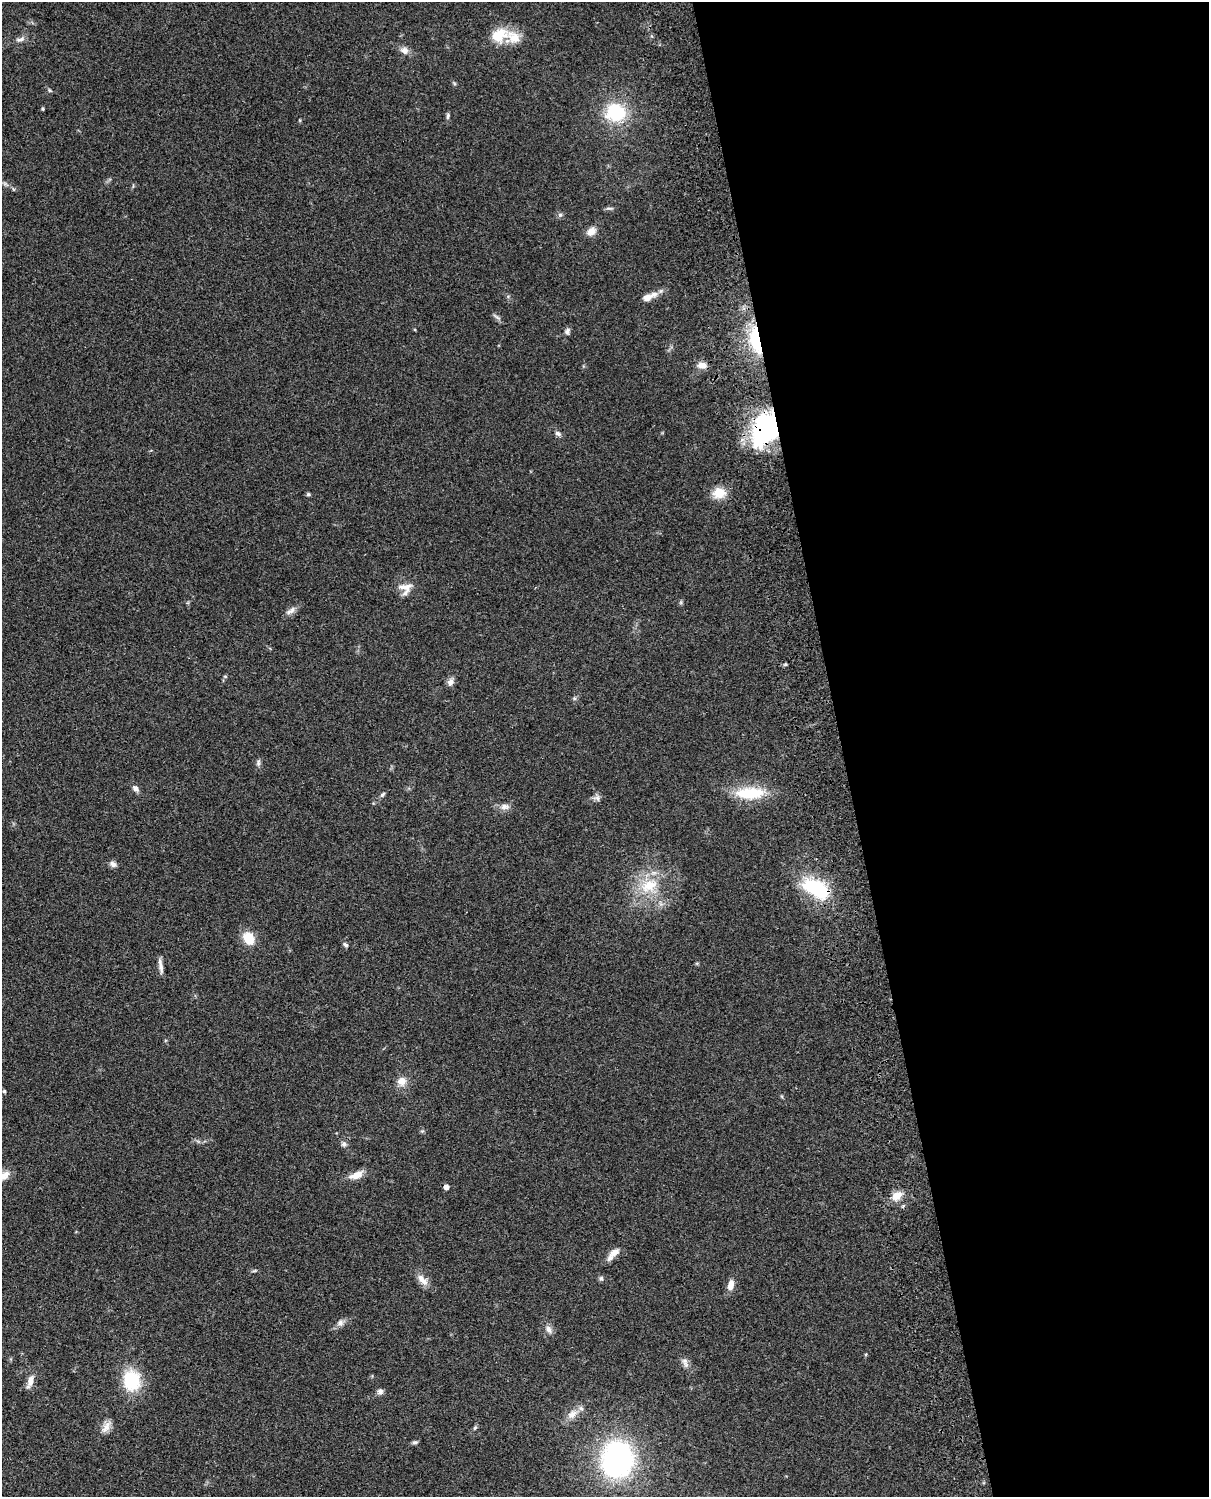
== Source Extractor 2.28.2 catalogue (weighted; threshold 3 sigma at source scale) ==
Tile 8 of 4 x 3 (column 4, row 2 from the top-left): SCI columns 3761-4967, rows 1772-3266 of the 5086 x 4924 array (HDU 1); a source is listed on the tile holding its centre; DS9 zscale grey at full resolution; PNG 1211 x 1499 px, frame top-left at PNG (2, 2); no overlay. Shown black and unused: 30% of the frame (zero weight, under 3 of 4 exposures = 6% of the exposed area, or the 3 px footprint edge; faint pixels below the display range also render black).
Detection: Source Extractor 2.28.2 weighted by HDU 2 'WHT'; one run over the whole footprint, this tile lists its part. Background 0.101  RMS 0.0064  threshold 0.0288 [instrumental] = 3 sigma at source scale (4.5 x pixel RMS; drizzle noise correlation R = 1.50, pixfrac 1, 0.05/0.05 arcsec/px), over >= 5 px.
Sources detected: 64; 5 inside a brighter listed object's ellipse — not listed separately; the other 59 listed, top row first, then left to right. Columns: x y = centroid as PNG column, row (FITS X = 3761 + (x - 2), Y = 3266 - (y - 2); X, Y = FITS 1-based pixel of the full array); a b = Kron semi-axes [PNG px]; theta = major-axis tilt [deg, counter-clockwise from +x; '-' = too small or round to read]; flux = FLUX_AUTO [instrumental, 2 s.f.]
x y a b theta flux
499 35 25 19 27 16
20 39 12 6 13 2.5
404 50 12 9 -32 3.7
43 109 4 3 - 0.81
615 113 23 20 1 34
448 116 9 5 85 1.3
5 184 7 4 -19 1.3
609 208 11 4 -9 1.3
560 215 6 5 - 1.3
591 231 11 8 37 5.4
647 298 14 8 20 4.5
497 317 14 3 -35 1.5
567 331 7 6 - 2.1
756 340 34 12 -80 33
702 365 12 8 -7 5
765 429 35 24 65 88
558 433 8 6 -23 1.8
719 493 14 11 3 11
308 494 5 4 - 1.1
407 587 15 10 1 5.8
681 602 6 4 72 0.9
290 611 15 7 34 3.3
785 664 5 4 - 0.86
225 676 6 4 -1 0.75
450 682 10 8 58 3.1
258 762 10 5 85 1.7
135 788 9 7 -46 2.6
750 793 36 14 2 27
382 795 8 5 45 1.4
597 798 10 8 1 2.3
505 807 13 8 4 3.7
113 864 10 7 -27 2.5
649 885 28 18 27 23
816 888 36 17 -28 40
249 938 14 10 -56 13
345 945 7 5 -48 1.3
160 965 21 5 -80 3.4
402 1081 11 11 - 5.8
4 1091 5 5 - 0.87
344 1144 8 7 - 1.9
356 1175 18 8 21 7
446 1187 4 4 - 4.3
897 1196 14 10 40 6.9
614 1252 17 9 34 4.6
254 1271 6 4 19 0.81
601 1278 7 5 89 1.3
423 1280 19 9 -47 5.8
731 1285 14 8 76 4.7
340 1322 10 8 53 2.8
549 1329 11 7 -63 3.1
685 1363 15 7 -70 3.2
30 1381 17 7 71 5
132 1381 26 22 -86 27
380 1391 8 8 - 2.1
572 1414 16 11 37 6.4
106 1427 18 9 56 4.9
475 1428 7 4 58 1.1
415 1442 8 5 9 1.2
617 1459 29 25 86 140
Overlapping masked pixels (flux is a lower limit): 3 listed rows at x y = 756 340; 765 429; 816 888